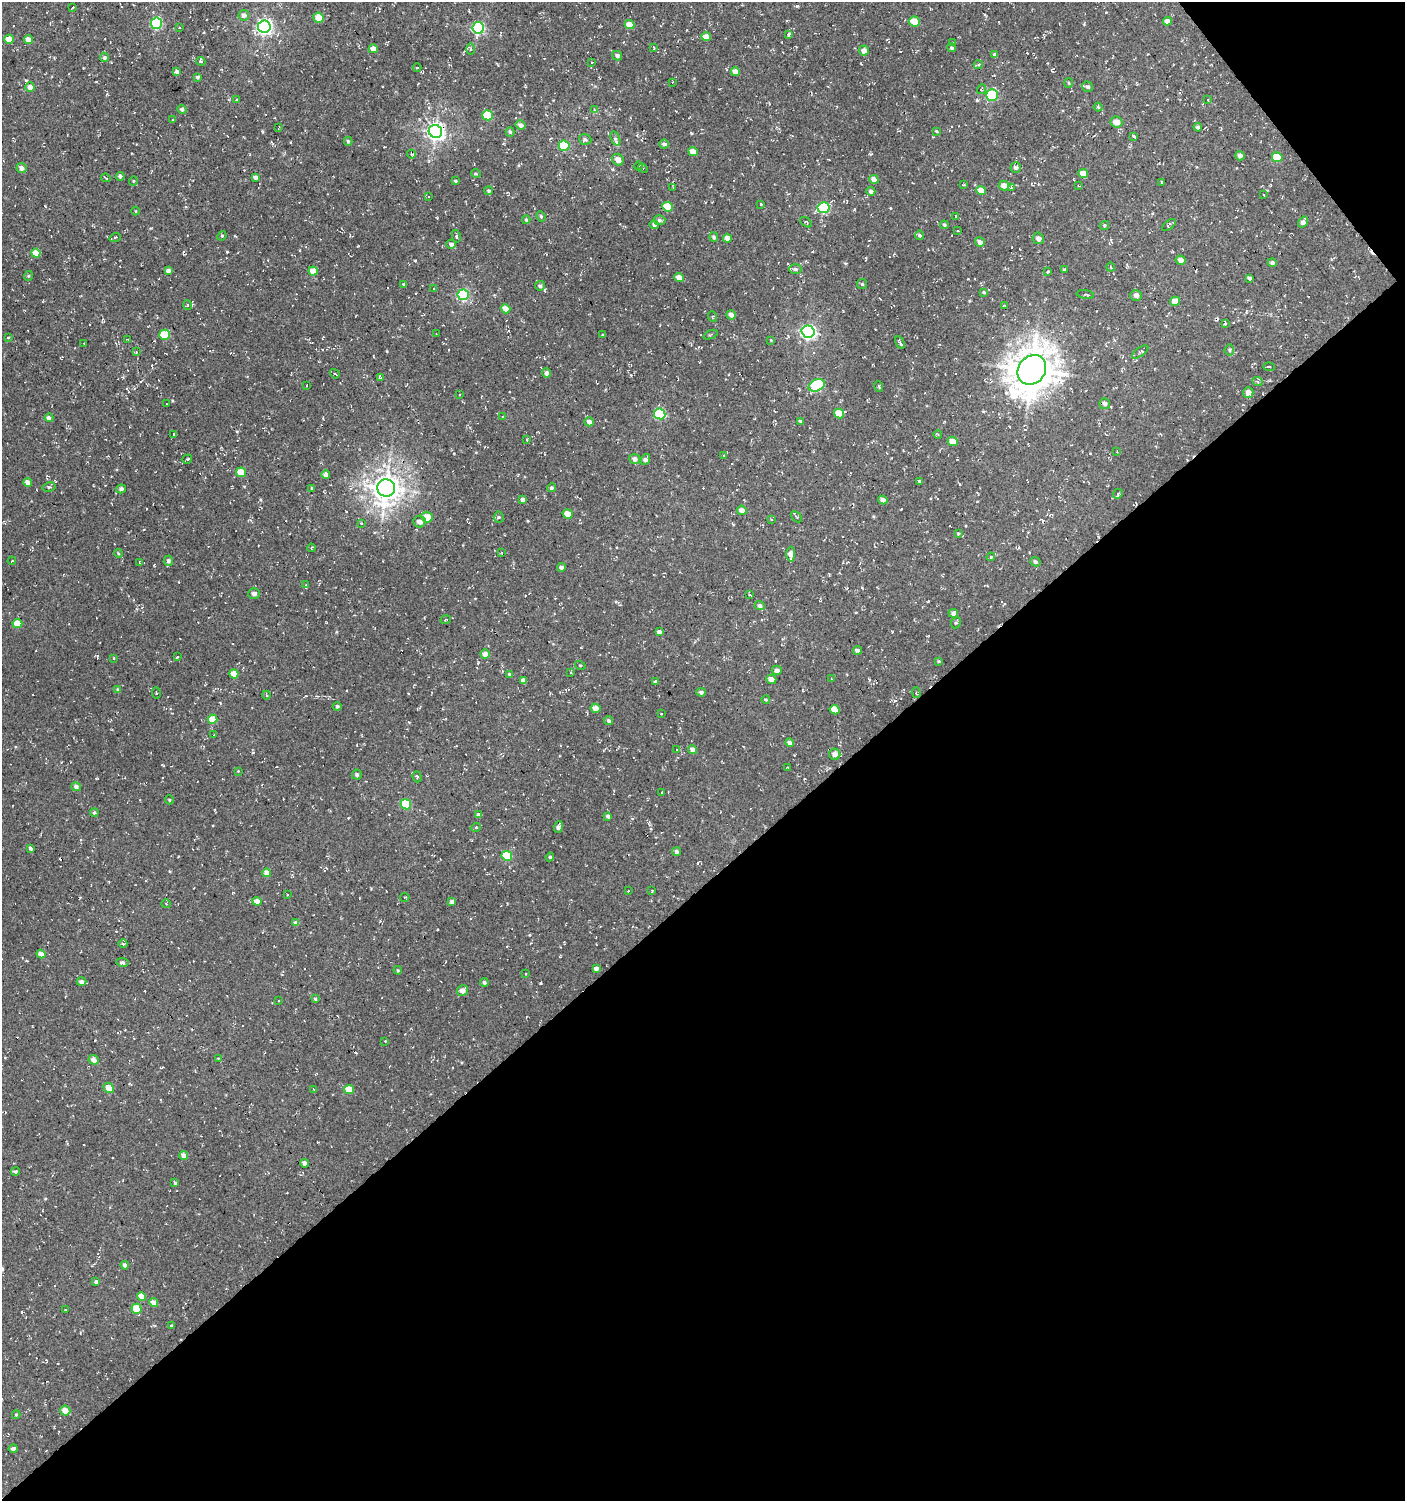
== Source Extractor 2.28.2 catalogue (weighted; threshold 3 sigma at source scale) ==
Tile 12 of 4 x 4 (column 4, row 3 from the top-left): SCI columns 4413-5815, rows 1500-2998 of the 5951 x 5996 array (HDU 1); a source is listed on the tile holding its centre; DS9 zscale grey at full resolution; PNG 1407 x 1503 px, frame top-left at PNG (2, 2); each listed source drawn as its Kron ellipse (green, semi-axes under 4 px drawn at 4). Shown black and unused: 43% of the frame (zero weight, under 3 of 4 exposures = <1% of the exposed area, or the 3 px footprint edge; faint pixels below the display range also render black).
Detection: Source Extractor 2.28.2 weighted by HDU 2 'WHT'; one run over the whole footprint, this tile lists its part. Background -5.00e-04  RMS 0.0054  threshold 0.0242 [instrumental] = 3 sigma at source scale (4.5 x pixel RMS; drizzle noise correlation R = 1.50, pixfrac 1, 0.0396/0.0396 arcsec/px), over >= 5 px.
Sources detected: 328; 24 cosmic-ray / hot-pixel residue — neither listed nor drawn; the other 304 listed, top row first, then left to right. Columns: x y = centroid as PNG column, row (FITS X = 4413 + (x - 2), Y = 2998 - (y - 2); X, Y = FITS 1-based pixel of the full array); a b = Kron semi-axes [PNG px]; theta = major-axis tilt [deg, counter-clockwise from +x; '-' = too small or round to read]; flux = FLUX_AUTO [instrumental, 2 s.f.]
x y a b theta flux
73 7 3 2 - 0.55
244 15 5 5 - 1.9
319 18 5 5 - 6.8
1167 21 4 4 - 2.7
914 22 5 5 - 8.4
157 23 5 5 - 45
630 25 5 4 - 7
264 27 6 6 - 150
179 28 2 2 - 0.4
478 28 6 5 - 69
788 34 4 3 - 7.5
706 37 5 4 - 5
9 39 4 4 - 7.1
28 40 5 4 - 3.9
953 42 3 3 - 0.69
654 48 4 3 - 0.45
952 48 4 4 - 1.1
373 49 4 4 - 4.2
470 49 5 4 - 0.66
864 51 5 5 - 3.2
995 55 4 4 - 1.2
617 56 5 4 - 1.4
104 57 5 4 - 0.96
201 61 4 4 - 0.84
592 62 3 3 - 0.42
978 65 4 3 - 0.7
417 68 4 3 - 0.39
177 72 4 3 - 1.8
735 72 4 4 - 4.3
197 77 4 4 - 1.2
673 82 3 2 - 0.4
1069 83 5 3 - 0.52
30 87 4 4 - 3
1088 87 5 5 - 1.2
982 89 5 3 - 0.53
992 95 6 5 - 38
1208 99 3 2 - 0.33
237 100 4 3 - 0.57
1098 107 4 4 - 0.86
182 109 5 4 - 1.4
594 110 4 3 - 0.41
488 115 5 5 - 23
172 120 4 3 - 0.59
1116 122 6 5 - 4.4
521 125 5 4 - 2.2
279 127 4 2 - 0.42
1198 127 4 4 - 1.3
435 131 7 6 - 210
936 131 4 3 - 0.47
510 132 5 3 - 0.98
1133 136 4 3 - 3
615 139 7 4 -70 1.2
585 140 6 5 - 1.5
348 141 4 3 - 0.83
664 144 5 4 - 1.6
564 146 5 5 - 23
693 151 5 4 - 4.5
411 154 4 3 - 0.56
1240 156 5 4 - 2.1
1277 157 5 5 - 11
618 160 6 5 - 3.3
638 166 4 3 - 0.48
21 168 5 5 - 2.7
643 168 5 4 - 0.71
1016 168 5 5 - 1.2
476 173 5 3 - 0.56
1083 173 5 4 - 5.2
120 176 4 4 - 0.97
255 177 4 3 - 2
106 178 5 2 - 0.42
874 179 5 4 - 3.5
133 181 5 3 - 0.43
455 181 4 3 - 0.78
1161 182 3 2 - 0.63
964 185 3 2 - 0.55
1004 186 5 5 - 3.6
1078 186 3 3 - 0.43
673 187 3 3 - 0.44
1011 188 3 2 - 0.67
981 190 5 4 - 5.4
489 191 4 4 - 0.94
871 191 4 4 - 1.3
1264 195 2 2 - 0.35
428 197 3 3 - 0.77
761 204 3 3 - 0.42
667 207 5 5 - 15
824 208 6 5 - 43
136 211 4 3 - 0.38
541 216 5 4 - 0.81
956 216 3 3 - 1.2
526 220 4 3 - 0.73
660 220 6 5 - 1.4
806 222 6 4 -38 0.63
1303 222 6 4 53 2.3
654 225 4 4 - 1.3
944 225 4 3 - 0.68
1104 225 5 4 - 0.67
1169 225 8 3 38 1.2
957 231 3 2 - 0.4
920 235 4 4 - 1
222 236 5 4 - 0.6
456 236 6 4 -79 0.98
115 237 6 3 20 0.79
714 237 4 4 - 1.1
727 238 4 4 - 3.3
1038 238 6 5 - 1.8
980 242 5 4 - 2.1
451 244 5 4 - 1.5
36 253 5 4 - 7
1181 260 5 4 - 2.8
1272 263 4 4 - 1.4
1111 267 4 3 - 0.51
795 269 6 5 - 1.3
1064 269 4 3 - 0.62
168 271 4 4 - 2.3
313 271 4 4 - 6.7
1047 272 4 3 - 0.5
28 276 5 3 - 0.47
679 278 5 4 - 4.9
1249 278 4 3 - 1.1
404 284 3 3 - 0.67
862 284 5 5 - 0.86
540 286 5 4 - 1.3
433 289 3 3 - 1.7
984 292 4 3 - 0.5
463 295 5 5 - 57
1085 295 9 3 -7 0.74
1136 295 6 5 - 2
1175 301 5 4 - 4.4
188 305 5 3 - 0.48
1004 306 3 2 - 0.37
505 309 5 4 - 5.3
731 315 5 4 - 2.6
713 317 5 3 - 0.5
1225 323 3 3 - 0.49
808 332 6 6 - 120
436 334 2 2 - 0.31
165 335 5 5 - 20
603 335 4 3 - 0.49
711 335 7 2 22 0.52
8 338 3 2 - 0.41
127 340 4 2 - 0.48
771 340 4 4 - 0.42
900 343 7 2 -59 1.1
84 344 2 2 - 0.31
1229 350 5 4 - 1.1
136 352 4 4 - 0.47
1140 352 9 3 34 1
1269 367 6 4 -2 1.1
1032 370 16 13 50 1200
546 373 5 4 - 1.9
335 374 5 2 - 0.5
380 378 4 3 - 1.1
1258 382 5 3 - 0.73
307 385 2 2 - 0.31
817 385 8 5 23 49
879 386 5 3 - 0.68
1248 393 5 5 - 3.4
460 395 3 2 - 0.38
167 404 2 2 - 0.3
1105 404 5 5 - 2.3
660 414 6 5 - 43
839 414 5 4 - 8
502 416 4 3 - 0.45
49 418 4 4 - 2.7
801 421 4 3 - 1.2
589 422 4 4 - 2.8
174 435 3 2 - 0.66
938 435 4 3 - 0.48
527 440 3 2 - 0.61
953 441 5 4 - 4.9
1117 452 3 2 - 0.41
724 455 3 3 - 0.49
187 459 5 3 - 0.64
635 459 5 5 - 2.2
645 459 6 4 63 2.1
241 472 5 4 - 11
326 475 4 4 - 3.3
920 481 4 4 - 0.69
28 482 4 4 - 3.2
49 487 6 5 - 0.81
312 488 3 2 - 0.36
386 488 9 8 - 580
551 488 4 4 - 1.1
121 489 5 4 - 1.3
1118 494 5 4 - 0.78
523 500 4 4 - 2.3
883 500 4 4 - 2.3
742 510 5 4 - 3.2
568 514 5 4 - 7.1
427 517 6 5 - 6.7
499 517 5 5 - 0.81
796 517 6 2 -45 0.54
771 519 4 2 - 0.41
419 522 6 5 - 2.7
361 523 3 3 - 0.41
958 533 4 3 - 0.54
311 548 4 3 - 0.45
501 552 3 3 - 0.4
118 553 4 3 - 0.52
791 554 7 4 89 4.7
991 557 4 3 - 0.59
12 561 4 3 - 0.51
168 561 5 4 - 1.8
139 562 3 2 - 0.46
1035 562 5 4 - 1.1
562 567 4 4 - 2.1
306 585 3 3 - 0.43
254 594 5 5 - 2
750 595 4 2 - 0.33
760 606 5 4 - 1.6
953 613 5 4 - 1.9
446 620 5 3 - 0.54
956 623 6 5 - 0.87
17 624 5 4 - 8.8
659 632 4 4 - 1.7
857 650 4 4 - 1.5
485 654 4 4 - 2.8
177 657 3 3 - 2
114 658 4 2 - 0.41
939 661 4 3 - 0.52
580 665 5 3 - 0.54
777 670 5 4 - 2.4
571 673 4 3 - 0.47
234 674 5 4 - 7.9
509 674 4 3 - 0.97
771 679 5 4 - 3.8
832 679 4 2 - 0.34
523 680 4 4 - 2.2
656 682 4 3 - 0.95
117 689 4 4 - 0.53
701 692 5 4 - 1.4
156 693 6 3 -82 0.58
916 693 5 4 - 0.71
266 695 4 3 - 0.47
766 700 4 3 - 0.54
337 706 4 4 - 1.1
596 708 5 4 - 3.4
835 710 5 4 - 6
661 713 3 3 - 0.48
212 719 5 4 - 9.4
609 721 5 4 - 1.3
214 735 2 2 - 0.56
789 743 4 4 - 2.3
677 749 3 2 - 0.75
693 750 4 4 - 3.2
835 754 6 5 - 3.1
787 768 3 2 - 0.43
238 771 4 4 - 0.4
357 774 5 5 - 1.1
417 777 6 4 -72 0.77
76 787 5 4 - 2
662 792 3 2 - 0.33
169 800 4 4 - 0.59
406 804 5 5 - 24
94 813 4 4 - 1.1
478 814 4 4 - 1
608 816 4 3 - 1.4
476 827 5 3 - 0.55
558 827 6 3 73 1.6
31 848 3 3 - 1.8
677 852 4 4 - 2
507 856 5 5 - 20
550 857 4 3 - 0.63
267 873 4 4 - 4.7
628 891 3 2 - 0.31
652 891 4 4 - 0.51
287 895 2 2 - 0.44
405 897 5 3 - 0.4
257 901 4 4 - 4.2
452 902 4 4 - 2.1
166 904 4 4 - 0.56
296 923 4 4 - 2.7
123 944 4 2 - 0.45
41 954 4 4 - 4
122 962 6 4 -10 1.4
596 968 4 3 - 2.1
398 970 4 3 - 0.66
526 974 3 2 - 0.37
81 982 5 4 - 2
484 982 4 3 - 0.87
462 991 5 5 - 3.5
315 999 4 3 - 0.84
278 1001 3 2 - 0.39
385 1041 2 2 - 0.35
218 1058 3 2 - 0.55
94 1060 5 4 - 3
109 1088 5 4 - 7.3
313 1089 3 2 - 0.31
349 1090 5 4 - 8.6
184 1155 4 4 - 3.7
304 1163 4 4 - 2.4
16 1171 4 4 - 0.83
175 1183 4 3 - 0.69
125 1265 4 4 - 1.6
96 1282 4 4 - 0.89
142 1296 4 4 - 6.1
154 1303 4 4 - 4.9
137 1309 5 5 - 12
65 1310 3 2 - 0.35
171 1325 3 2 - 0.52
65 1411 5 5 - 4.6
16 1415 4 4 - 0.65
13 1449 4 3 - 1.7
Overlapping masked pixels (flux is a lower limit): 2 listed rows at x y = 435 131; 824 208